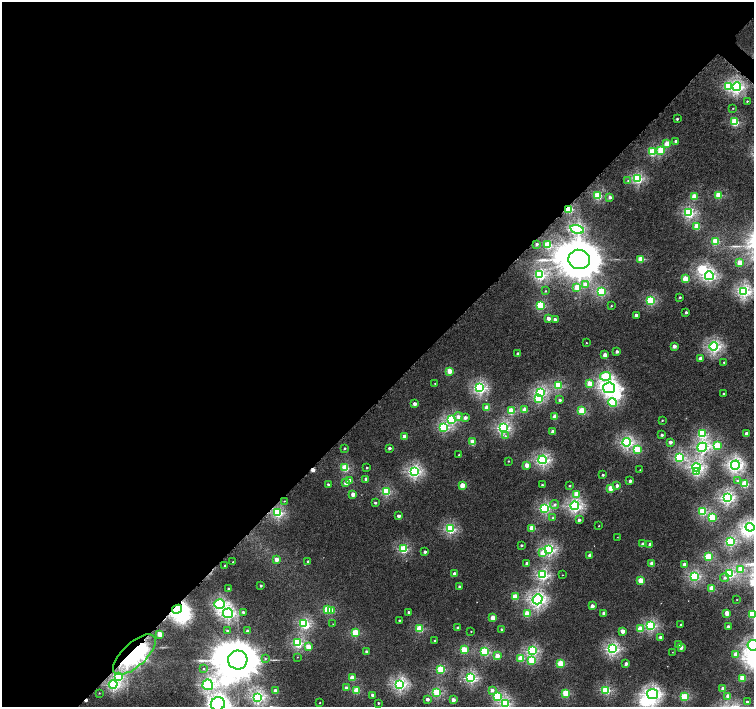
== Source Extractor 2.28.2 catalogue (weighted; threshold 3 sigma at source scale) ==
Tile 5 of 4 x 4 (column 1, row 2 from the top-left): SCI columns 24-1526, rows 3070-4479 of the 6052 x 6055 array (HDU 1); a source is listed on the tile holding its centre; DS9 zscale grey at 2 x 2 block average (1 PNG px = mean of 2 x 2 image px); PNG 756 x 709 px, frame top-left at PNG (2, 2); each listed source drawn as its Kron ellipse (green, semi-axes under 4 px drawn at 4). Shown black and unused: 56% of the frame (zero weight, under 4 of 8 exposures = <1% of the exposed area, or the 3 px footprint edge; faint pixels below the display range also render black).
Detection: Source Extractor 2.28.2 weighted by HDU 2 'WHT'; one run over the whole footprint, this tile lists its part. Background 4.05e-04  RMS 0.0014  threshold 0.00554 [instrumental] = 3 sigma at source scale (4.09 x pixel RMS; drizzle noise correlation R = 1.36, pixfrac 0.8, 0.0396/0.0396 arcsec/px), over >= 5 px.
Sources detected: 259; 9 inside a brighter object's white glare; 2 cosmic-ray / hot-pixel residue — neither listed nor drawn; the other 248 listed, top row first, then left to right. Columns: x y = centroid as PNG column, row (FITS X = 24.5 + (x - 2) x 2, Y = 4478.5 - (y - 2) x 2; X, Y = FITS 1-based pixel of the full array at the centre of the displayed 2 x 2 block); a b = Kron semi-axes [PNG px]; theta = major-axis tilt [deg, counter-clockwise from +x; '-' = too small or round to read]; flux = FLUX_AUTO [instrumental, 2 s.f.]
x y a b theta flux
728 86 4 4 - 15
737 87 4 4 - 51
747 101 2 2 - 0.31
733 108 2 2 - 0.21
677 119 2 2 - 0.48
735 122 3 3 - 20
676 141 3 3 - 0.74
667 144 3 3 - 6.4
660 150 3 3 - 9.1
652 152 3 3 - 17
637 178 3 3 - 35
628 181 3 3 - 0.35
598 195 3 3 - 22
719 195 3 3 - 13
694 196 3 3 - 9.1
610 197 3 3 - 1.3
569 209 3 3 - 23
689 213 3 3 - 37
697 226 3 3 - 8.4
577 229 7 4 -14 41
716 241 3 3 - 14
537 244 2 2 - 0.69
548 245 3 3 - 15
579 259 11 9 -13 1900
641 259 3 3 - 8.9
740 263 3 3 - 7.9
540 275 4 3 - 36
709 276 4 4 - 47
685 279 3 3 - 9.7
585 285 4 3 - 3.2
577 287 3 3 - 8.4
545 291 2 2 - 0.28
744 291 4 4 - 54
601 292 3 3 - 23
680 297 2 2 - 0.46
651 300 3 3 - 22
540 305 3 3 - 19
611 306 2 2 - 0.29
686 312 2 2 - 0.88
636 315 2 2 - 1.4
548 318 2 2 - 3.1
555 319 2 2 - 1.5
586 343 2 2 - 0.18
674 346 2 2 - 2.5
714 347 4 4 - 52
617 351 2 2 - 1.4
518 354 2 2 - 2.2
605 355 3 2 - 4.8
700 358 2 2 - 1.7
724 362 2 2 - 0.36
450 371 3 3 - 8.1
605 376 5 4 - 23
435 383 2 2 - 0.2
589 383 3 3 - 6.7
558 385 3 3 - 21
480 388 4 4 - 50
609 388 6 5 - 100
540 392 4 3 - 36
724 393 2 2 - 0.4
538 399 4 3 - 14
560 400 3 2 - 0.84
613 403 4 4 - 19
415 404 2 2 - 2.6
487 408 3 3 - 7.4
525 410 3 3 - 6.5
511 411 3 3 - 15
582 411 3 3 - 14
555 416 3 2 - 4.9
458 417 4 4 - 1.9
465 418 3 2 - 1.6
452 419 4 3 - 27
662 420 2 2 - 0.28
443 427 4 3 - 27
503 428 4 4 - 46
553 432 2 2 - 3
747 433 2 2 - 2.5
702 434 4 3 - 21
662 435 2 2 - 0.82
405 436 3 2 - 4.4
505 436 4 4 - 0.56
472 442 3 3 - 7.1
626 442 4 4 - 47
670 442 2 2 - 1.9
717 446 3 3 - 15
702 447 5 4 - 46
345 448 2 2 - 0.5
389 448 2 2 - 1.1
637 450 3 3 - 14
459 455 2 2 - 0.26
679 457 4 3 - 31
543 460 4 4 - 49
508 461 2 2 - 0.26
527 465 3 2 - 4.8
735 465 5 4 - 51
696 467 4 3 - 44
345 468 3 3 - 16
367 468 2 2 - 0.37
640 470 2 2 - 0.23
414 471 4 4 - 54
696 472 4 3 - 12
603 475 2 2 - 0.65
366 479 2 2 - 2
350 480 3 2 - 2.9
630 481 2 2 - 1.5
737 481 3 3 - 0.5
346 483 3 2 - 3.5
328 484 2 2 - 0.65
745 484 3 3 - 17
462 485 3 3 - 6.9
542 485 3 2 - 0.39
617 485 3 2 - 1.4
570 486 3 2 - 0.34
611 488 3 3 - 7.2
386 491 3 3 - 24
353 494 3 2 - 4
577 494 3 3 - 6.4
727 498 4 3 - 54
284 501 2 2 - 0.2
375 503 2 2 - 0.72
554 504 4 4 - 0.95
575 506 4 4 - 58
545 508 3 3 - 35
703 511 3 3 - 20
278 513 3 3 - 34
399 516 2 2 - 1.9
553 518 3 3 - 0.55
712 518 3 3 - 18
579 520 3 2 - 1
599 526 2 2 - 0.17
750 527 4 4 - 51
532 528 3 3 - 9.5
450 529 3 3 - 33
617 537 2 2 - 0.12
730 542 3 3 - 34
643 544 2 2 - 1.6
650 544 2 2 - 1.2
521 545 2 2 - 0.62
403 549 3 3 - 24
549 549 4 3 - 41
425 552 2 2 - 1.1
543 553 3 3 - 7
590 555 2 2 - 2.5
708 557 3 3 - 17
276 559 3 2 - 3.4
308 561 2 2 - 0.54
233 562 2 2 - 0.29
527 563 2 2 - 1.5
652 563 3 2 - 4.3
684 564 2 2 - 1.8
225 566 2 2 - 0.55
741 569 3 3 - 7.7
730 573 3 3 - 29
455 574 2 2 - 2.6
543 575 4 3 - 41
562 575 2 2 - 0.12
694 576 3 3 - 36
725 578 4 3 - 0.65
641 580 3 3 - 8
261 586 2 2 - 0.7
459 587 2 2 - 1.1
712 588 3 3 - 10
229 589 2 2 - 1.4
515 597 3 3 - 9.7
538 599 5 5 - 76
737 600 2 2 - 0.1
219 604 5 5 - 43
592 606 2 2 - 2.5
177 609 5 4 - 98
327 609 3 3 - 9.9
331 610 3 3 - 6
243 612 3 3 - 0.78
409 612 2 2 - 0.63
228 613 5 5 - 55
604 613 2 2 - 3.2
727 613 3 2 - 6.5
527 614 3 3 - 11
752 614 3 3 - 15
493 618 3 2 - 6.4
399 620 2 2 - 0.37
304 623 3 3 - 26
333 624 2 2 - 0.12
681 624 2 2 - 0.54
651 626 4 3 - 30
728 627 2 2 - 2
458 628 2 2 - 1.7
420 629 3 3 - 14
640 629 3 3 - 7.2
502 630 2 2 - 1.2
227 631 3 3 - 0.68
248 631 2 2 - 1.7
471 631 2 2 - 0.17
623 631 2 2 - 4.1
355 633 3 3 - 15
159 634 3 3 - 5.5
660 637 2 2 - 1.1
435 640 2 2 - 0.26
298 643 3 3 - 30
679 645 2 2 - 1.9
753 645 5 5 - 58
308 647 3 3 - 5.8
681 647 3 2 - 2.1
612 649 4 4 - 52
464 650 3 3 - 15
532 651 4 3 - 32
367 652 2 2 - 1.8
485 652 3 3 - 24
672 652 2 2 - 0.11
736 654 3 2 - 4.7
134 655 27 12 43 62
497 656 3 3 - 6.2
297 657 2 2 - 0.11
521 658 3 3 - 11
265 659 3 3 - 0.28
238 660 9 9 - 1800
532 661 3 3 - 11
561 664 3 3 - 14
626 664 3 2 - 2
204 669 3 3 - 0.24
441 669 3 3 - 21
119 677 4 4 - 21
352 678 3 3 - 6.6
471 678 4 3 - 42
742 678 3 3 - 9.8
400 684 4 4 - 56
113 685 4 4 - 42
208 685 5 5 - 47
346 688 3 2 - 2.4
723 689 2 2 - 3.5
356 690 3 3 - 11
492 690 3 3 - 1.5
606 690 3 3 - 24
275 691 3 2 - 4.1
437 692 3 3 - 23
99 693 3 2 - 0.18
566 693 3 3 - 16
653 694 5 5 - 73
373 695 2 2 - 2.1
497 696 3 3 - 20
728 696 2 2 - 4.6
258 697 4 4 - 48
684 697 3 3 - 18
427 699 2 2 - 1.5
453 700 2 2 - 2.4
747 701 2 2 - 0.52
320 703 2 2 - 0.19
378 703 2 2 - 0.45
505 703 3 3 - 30
218 704 7 6 - 53
Overlapping masked pixels (flux is a lower limit): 5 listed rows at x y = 569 209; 579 259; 177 609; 134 655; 119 677
Isophote crosses this tile's border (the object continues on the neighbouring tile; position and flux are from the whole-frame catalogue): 5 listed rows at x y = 750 527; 752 614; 753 645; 505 703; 218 704